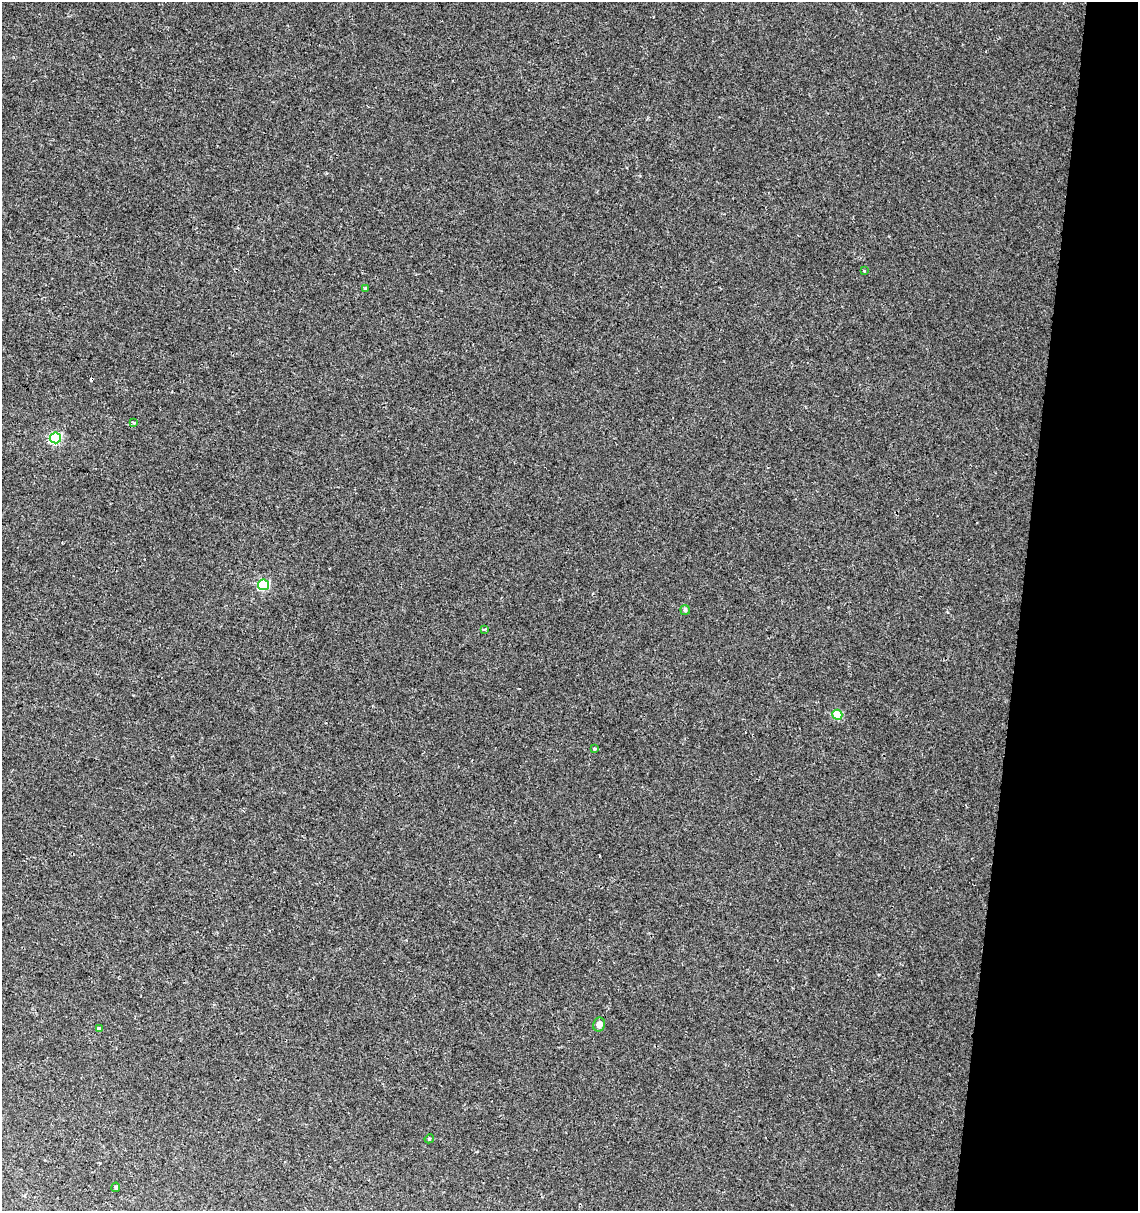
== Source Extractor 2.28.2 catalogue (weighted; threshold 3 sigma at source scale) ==
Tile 8 of 4 x 4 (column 4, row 2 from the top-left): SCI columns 3636-4771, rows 2428-3636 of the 5057 x 4845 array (HDU 1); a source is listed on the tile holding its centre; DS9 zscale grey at full resolution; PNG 1140 x 1213 px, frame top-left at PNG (2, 2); each listed source drawn as its Kron ellipse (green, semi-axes under 4 px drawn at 4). Shown black and unused: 10% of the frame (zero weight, under 2 of 3 exposures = <1% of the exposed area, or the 3 px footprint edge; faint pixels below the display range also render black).
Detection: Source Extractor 2.28.2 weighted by HDU 2 'WHT'; one run over the whole footprint, this tile lists its part. Background 0.0117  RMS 0.0051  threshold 0.0231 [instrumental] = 3 sigma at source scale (4.5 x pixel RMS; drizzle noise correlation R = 1.50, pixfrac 1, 0.0396/0.0396 arcsec/px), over >= 5 px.
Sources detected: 14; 1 cosmic-ray / hot-pixel residue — neither listed nor drawn; the other 13 listed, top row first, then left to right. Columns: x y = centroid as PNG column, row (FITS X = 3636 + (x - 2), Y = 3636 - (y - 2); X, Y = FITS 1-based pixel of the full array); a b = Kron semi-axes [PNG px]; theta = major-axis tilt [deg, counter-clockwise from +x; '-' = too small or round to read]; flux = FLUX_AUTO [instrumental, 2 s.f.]
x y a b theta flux
864 271 3 3 - 1.7
365 288 3 3 - 0.92
134 423 3 3 - 1.4
55 438 5 5 - 48
263 585 5 5 - 40
685 610 5 5 - 0.63
484 629 3 3 - 1.4
837 715 5 5 - 17
595 749 4 3 - 0.68
599 1024 7 6 - 2.2
99 1029 4 4 - 1.5
429 1139 5 4 - 0.52
116 1187 5 4 - 0.79